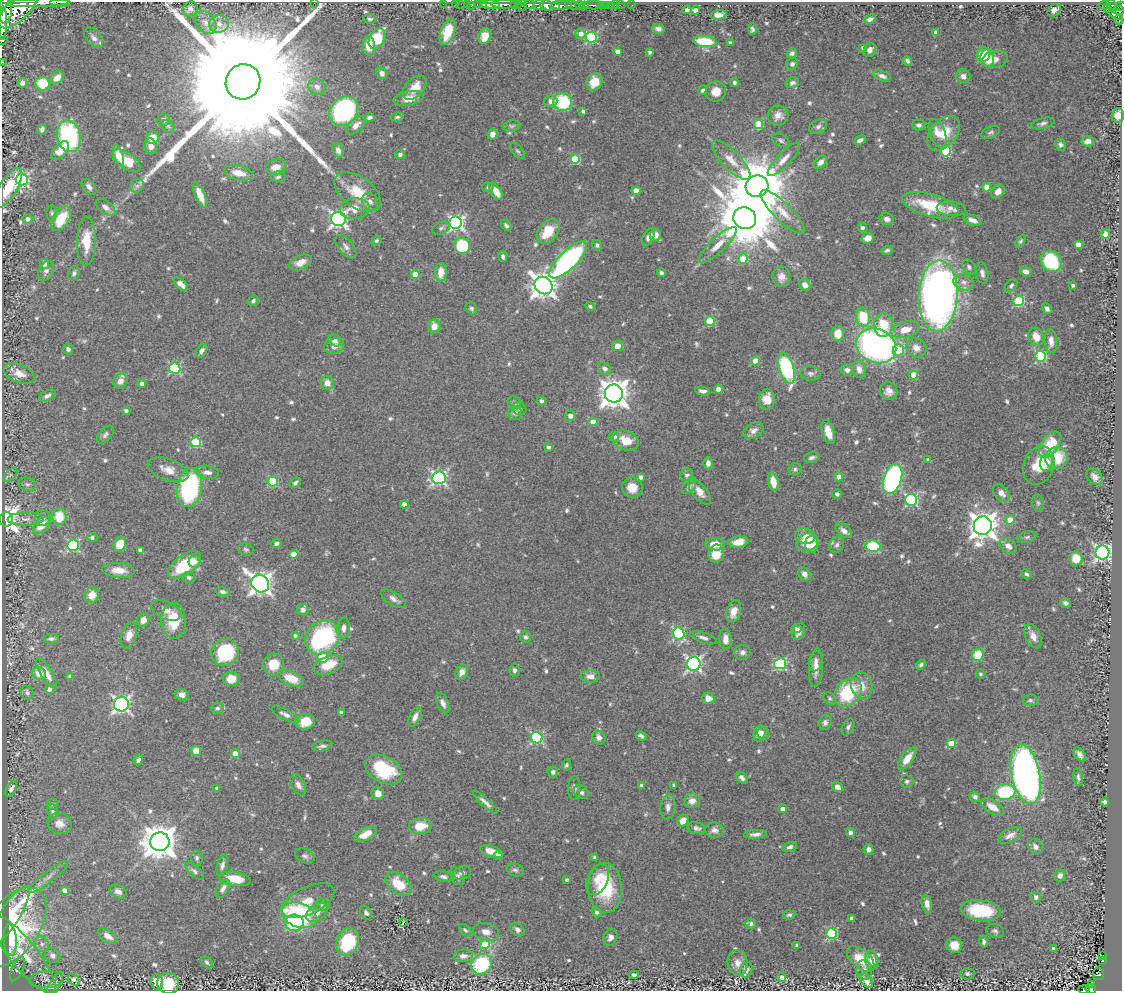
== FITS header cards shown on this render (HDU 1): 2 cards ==
NAXIS1  =                 1120
NAXIS2  =                  989

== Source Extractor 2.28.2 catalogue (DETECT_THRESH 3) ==
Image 1120 x 989 px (HDU 1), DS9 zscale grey, 1 PNG px = 1 image px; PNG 1124 x 993 px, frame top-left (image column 1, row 989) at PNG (2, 2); each listed source drawn as its Kron ellipse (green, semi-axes under 4 px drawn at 4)
Background 0.408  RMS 0.015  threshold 0.0456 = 3 sigma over >= 5 px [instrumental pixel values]
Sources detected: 675; of the 675, the 500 brightest by FLUX_AUTO listed and drawn (175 fainter detections omitted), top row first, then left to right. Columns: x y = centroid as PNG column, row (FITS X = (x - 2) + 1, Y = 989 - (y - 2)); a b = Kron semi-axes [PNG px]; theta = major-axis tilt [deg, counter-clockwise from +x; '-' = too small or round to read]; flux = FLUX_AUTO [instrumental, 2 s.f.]
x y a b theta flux
60 2 10 2 0 190
38 3 31 3 1 880
314 3 2 2 - 3.9
443 4 2 2 - 5.6
455 4 2 2 - 12
461 4 2 2 - 8.7
468 4 3 2 - 24
504 4 12 3 1 430
514 4 3 2 - 20
518 4 3 3 - 49
472 5 4 3 - 49
477 5 3 3 - 33
484 5 3 3 - 52
491 5 9 4 2 580
529 5 5 4 - 250
538 5 5 4 - 180
546 5 5 5 - 310
561 5 10 3 1 390
573 5 8 3 -21 140
580 5 5 3 - 160
584 5 4 3 - 150
593 5 9 3 0 95
601 5 3 2 - 29
607 5 3 2 - 3.5
610 5 3 2 - 16
615 5 2 2 - 9
620 5 2 2 - 6.2
632 5 2 2 - 6.6
1105 5 6 3 8 120
522 6 5 3 - 160
555 6 4 3 - 180
1112 6 7 4 -67 130
1120 6 5 4 - 110
19 8 26 11 45 3200
190 9 8 7 - 3.6
1107 9 2 2 - 5.9
687 10 4 4 - 2.8
695 10 5 4 - 4.9
1054 10 7 5 42 6.2
1119 10 5 3 - 150
5 11 13 7 86 1400
718 15 8 5 7 6.8
1118 15 9 5 -14 300
370 19 6 4 2 2.1
870 19 6 4 26 5.1
1119 20 5 3 - 90
206 22 13 9 -52 7.5
3 23 16 3 89 1000
219 24 10 8 9 7
658 29 6 5 - 3.8
752 29 5 4 - 2.2
448 32 13 7 70 26
936 32 4 3 - 2.8
581 34 5 5 - 6.9
485 36 8 6 75 15
591 37 5 5 - 110
94 38 12 7 -49 5.3
377 39 11 7 64 50
3 40 3 2 - 22
705 41 12 5 -6 45
730 43 4 3 - 2.9
369 46 10 6 -88 20
863 48 4 3 - 2.6
869 50 7 5 68 4.3
618 52 4 4 - 9.9
649 52 4 3 - 2.9
792 53 5 4 - 3
984 55 7 6 - 33
987 58 8 6 -80 22
995 59 13 8 9 9.4
907 61 5 3 - 3
2 62 2 2 - 6.5
792 64 6 5 - 2.6
382 73 6 5 - 5.7
882 76 9 5 -21 4.6
963 76 7 6 - 4.9
57 78 8 5 41 11
243 82 18 17 - 110000
594 82 9 7 59 21
22 83 5 4 - 4.8
734 83 4 4 - 2.3
792 83 7 5 17 3
43 84 7 7 - 36
317 87 9 8 - 6
415 88 14 9 47 16
703 90 5 4 - 2.5
716 91 10 10 - 11
409 98 15 7 11 13
551 101 7 6 - 5.3
562 102 9 9 - 67
344 111 16 13 48 190
583 111 4 3 - 2.7
1118 115 7 6 - 9.5
778 116 10 10 - 8.4
397 117 7 4 7 2.1
369 118 5 3 - 3.1
164 120 6 6 - 4.5
1043 123 12 5 15 3.7
758 124 5 5 - 35
356 125 12 6 41 7
919 125 7 5 0 3.8
168 126 7 5 -45 2.3
512 126 8 5 10 2.4
818 127 9 6 27 4
42 129 5 4 - 4
991 132 10 5 24 2.7
943 133 20 12 49 26
492 134 5 5 - 6.1
938 134 15 7 -69 12
69 136 16 11 -77 140
152 138 6 6 - 17
781 140 9 6 -27 2.7
860 140 6 4 25 4.2
1088 141 6 5 - 7.4
1060 144 6 5 - 2.7
151 146 8 6 -72 7.7
338 150 7 5 -71 5.2
60 151 11 6 48 18
518 151 9 5 -52 2.3
946 151 5 5 - 66
400 154 5 4 - 3.1
119 156 11 4 -73 7.6
575 159 5 5 - 55
784 159 22 7 46 10
731 160 26 9 -46 14
127 161 16 8 -34 44
820 162 7 5 46 5.8
276 167 10 8 13 12
239 173 15 7 -12 15
278 177 7 5 16 2.4
22 179 6 6 - 220
137 186 7 6 - 3.1
757 186 11 11 - 7300
89 187 9 6 -51 4.2
488 187 5 5 - 2.3
987 187 4 4 - 17
8 188 23 8 58 35
496 191 10 5 -55 13
636 191 4 4 - 13
998 191 7 6 - 6.4
357 192 26 15 -37 37
200 195 13 5 -67 14
370 202 9 7 -60 6
930 205 29 11 -16 45
105 207 11 6 -37 4.9
355 209 15 10 5 17
951 209 14 7 -4 6.7
783 212 29 9 -44 16
52 213 8 5 -89 2.3
745 218 12 10 -32 9100
28 219 5 5 - 4.4
61 219 13 8 58 34
338 219 7 7 - 360
887 219 7 5 -18 3.9
973 220 9 5 -20 5.8
456 223 6 6 - 250
506 225 6 4 -47 2.6
441 228 9 6 24 2.7
862 228 4 4 - 2.2
548 231 14 9 51 26
1106 234 4 4 - 27
655 235 6 5 - 8.4
648 237 10 5 65 4.7
868 238 6 5 - 6.5
86 241 24 9 89 26
376 241 5 4 - 2.1
1020 241 7 4 58 2.1
1078 244 4 4 - 9.8
597 245 5 4 - 2.3
718 245 25 7 43 14
462 246 8 8 - 60
346 247 14 7 -51 5.5
887 250 6 4 23 2.3
503 256 5 4 - 2.8
743 259 5 5 - 20
568 260 25 9 44 290
1051 261 11 9 -49 67
300 262 12 7 24 9.6
45 264 5 4 - 7.2
969 267 8 6 -55 2.8
46 271 10 7 65 4.8
441 272 9 6 87 14
1026 272 6 5 - 5.3
74 273 7 5 70 2.9
661 273 4 3 - 2.2
982 273 11 6 -81 4.5
415 274 4 4 - 18
781 277 10 9 - 7.8
964 282 10 8 -20 5.9
181 284 9 4 -44 6.8
543 285 9 8 - 1100
805 285 6 5 - 6.7
1073 285 4 3 - 2.7
1011 286 7 5 48 2.8
938 296 35 19 87 770
253 301 6 4 49 2.6
1019 301 5 5 - 86
590 306 5 4 - 2.2
471 308 6 5 - 2.6
1047 309 6 4 -58 3.8
863 317 10 7 -80 38
710 321 5 5 - 47
883 325 12 9 85 31
434 326 7 6 - 8.2
905 330 14 8 15 15
838 334 7 6 - 17
1036 337 9 7 -59 15
335 340 7 5 -31 5.4
1051 341 12 6 -86 8.4
334 346 10 7 14 8.6
617 346 5 5 - 8.5
876 346 20 16 -24 370
916 348 10 9 - 8.3
68 349 5 5 - 3.7
898 350 6 5 - 31
202 351 7 5 56 4.1
1041 356 5 5 - 100
755 361 4 4 - 19
175 368 5 5 - 97
605 368 7 5 -35 4.5
787 368 16 7 -73 140
859 369 9 7 -70 8.1
847 370 6 5 - 4.3
19 373 16 9 -21 12
810 373 10 7 -6 4.1
913 375 4 4 - 31
120 381 8 6 48 7.5
142 383 4 4 - 5.2
327 383 7 7 - 8.3
718 389 4 4 - 12
703 391 7 4 -9 4.8
889 391 9 8 - 7.8
614 394 9 9 - 1500
47 396 9 5 28 3.7
767 399 10 8 90 17
541 401 4 4 - 3.9
514 403 7 5 -36 2.3
519 409 7 6 - 2.6
126 410 4 4 - 3
515 413 7 7 - 3.3
570 416 5 5 - 5
593 422 4 4 - 13
753 431 10 7 27 5.9
828 432 12 6 -73 16
105 435 11 6 48 3.3
614 437 5 4 - 5
626 441 13 9 -20 19
196 442 5 5 - 63
1050 444 15 8 53 32
548 447 3 3 - 2.6
812 458 8 5 14 3.6
1056 458 11 10 - 41
928 460 4 4 - 3.3
1047 462 9 6 81 6.2
708 463 6 5 - 4.6
1039 465 20 15 69 27
795 469 6 6 - 2.3
168 470 21 10 -20 13
207 472 11 6 -8 6.1
10 475 8 4 41 2.2
687 475 6 6 - 2.8
641 477 4 4 - 6
839 477 4 4 - 13
1095 477 9 7 -49 5.9
439 478 7 6 - 230
893 479 15 9 73 230
273 481 5 5 - 57
773 482 9 5 -78 13
295 483 6 4 40 2.7
27 484 9 6 -11 2.8
189 487 19 12 80 150
632 487 10 10 - 16
689 487 8 5 42 2.8
699 491 16 7 -51 11
1001 493 10 6 -49 6.8
837 494 5 4 - 2.8
911 500 6 6 - 140
1038 503 9 5 -79 2.4
404 504 4 4 - 8
59 516 8 7 - 27
43 518 8 7 - 4.4
6 519 7 6 - 740
26 519 18 6 1 7.5
1010 520 4 4 - 18
42 525 10 6 46 18
983 526 9 9 - 1200
844 531 9 6 -39 5.1
805 536 10 7 -14 11
1027 537 9 5 15 2.9
92 538 5 4 - 3.1
739 542 10 6 11 12
807 542 11 8 22 19
276 543 5 4 - 2.8
120 544 7 6 - 21
715 544 10 6 -6 17
812 544 9 6 87 23
73 545 6 6 - 120
837 545 8 7 - 4.2
873 546 7 5 -11 57
1008 546 9 6 -38 7.3
246 549 8 6 -15 2.2
140 550 4 4 - 3.5
1102 553 7 7 - 370
294 554 4 4 - 16
716 554 9 7 78 21
1076 558 7 6 - 23
194 562 6 6 - 5.6
184 565 19 9 36 51
118 570 16 7 -4 13
804 574 7 5 -56 5.6
1026 574 5 4 - 2.6
189 577 6 5 - 2.4
260 584 9 8 - 700
223 592 7 4 -12 2.9
92 595 8 7 - 12
393 599 14 6 -32 6
1065 603 5 4 - 3
166 610 16 9 -24 6.3
303 610 6 5 - 4
733 611 11 7 73 12
143 620 7 5 54 7.1
174 621 18 12 -86 31
343 628 10 6 86 5.3
796 629 5 4 - 2.7
799 631 9 6 65 5.2
679 634 6 5 - 120
129 635 13 7 72 8.2
295 635 4 4 - 2.6
1033 636 13 7 -65 8.3
323 637 19 15 40 150
526 637 6 5 - 2.8
703 638 14 5 -19 4.4
51 639 7 5 2 2.6
725 639 11 6 -88 9.7
225 652 14 13 - 67
742 652 8 7 - 4.6
978 655 6 5 - 42
323 657 5 5 - 44
816 661 10 6 77 4.9
273 664 11 10 - 18
694 664 7 7 - 290
780 664 6 5 - 100
328 665 15 8 21 25
921 665 5 4 - 2.6
816 668 19 7 85 10
514 670 7 5 -85 3.4
462 672 8 6 66 6.5
47 673 17 6 -58 12
39 674 7 6 - 13
980 674 4 4 - 2.2
70 676 4 3 - 2.7
590 676 10 6 -1 6.8
291 678 13 7 -22 22
231 679 8 7 - 14
862 686 14 10 -78 12
50 689 5 4 - 4
848 692 16 12 52 68
27 693 7 6 - 3.1
182 695 7 5 -17 5
708 698 6 5 - 9.9
830 698 7 5 -44 2.5
1030 700 7 6 - 2.8
443 703 11 5 -68 5.8
121 704 7 7 - 340
218 708 6 5 - 2.5
341 713 4 3 - 3.5
285 714 15 5 -26 4.4
415 717 10 5 65 5.3
305 722 9 8 - 20
825 722 7 6 - 4.5
848 727 9 5 62 2.9
763 733 6 6 - 6.1
760 734 8 6 75 7.5
641 736 6 4 -25 2.9
599 737 7 6 - 4.6
537 738 6 5 - 120
951 744 5 4 - 36
322 746 10 5 12 3.3
196 751 5 5 - 13
235 754 4 4 - 21
1080 754 8 4 -56 4.8
907 759 13 6 53 13
138 760 5 4 - 3.4
566 765 5 4 - 2.1
384 770 20 13 -28 55
553 772 5 5 - 3.5
1026 774 30 14 -78 650
1078 777 9 4 -80 2.8
742 778 7 5 -44 3.2
907 781 7 6 - 2.8
298 785 11 6 -61 5.7
641 785 4 3 - 2.2
674 786 4 3 - 3.4
837 787 6 4 -40 10
217 788 4 3 - 2.3
574 788 12 6 88 4.7
11 789 8 5 61 4.2
581 792 8 6 -40 3.5
1005 792 10 7 7 69
378 793 6 6 - 7.3
975 797 5 5 - 3.5
692 801 8 7 - 8.4
485 802 16 4 -42 5
1104 802 4 4 - 3.4
53 804 5 5 - 2.4
668 807 12 7 82 5.2
992 807 13 6 -31 11
783 809 4 4 - 8.3
53 811 7 5 -73 2.8
683 821 6 5 - 12
59 823 12 10 -22 9.9
420 826 11 8 8 18
696 828 9 5 -11 3.8
714 830 10 7 -11 5
850 833 4 4 - 4
365 834 12 6 28 13
755 834 11 4 3 4.6
1010 835 13 6 28 6.8
160 842 9 9 - 2400
790 847 7 4 19 3.4
1035 847 8 6 -50 4.9
868 849 5 5 - 4.2
491 852 12 5 -17 11
305 856 10 7 -26 3.3
498 856 4 4 - 7.9
595 857 4 3 - 2.4
197 858 7 6 - 2.5
222 865 11 5 77 4.2
515 870 8 6 -18 3
195 871 11 5 -40 3.4
462 873 9 6 17 3.9
1060 875 6 5 - 4.2
443 876 10 5 -12 3.4
457 876 9 6 -68 3.5
48 877 25 5 38 7.6
235 879 16 7 -9 25
566 880 3 3 - 2.5
598 880 16 10 67 13
398 884 15 9 -41 28
605 888 25 17 -86 62
223 889 10 6 59 5.8
65 890 4 4 - 8.5
118 891 9 6 -27 4.9
1036 897 5 5 - 3.9
308 901 28 13 25 21
927 904 9 5 -77 7.7
322 905 7 6 - 2.1
981 910 20 10 -7 53
317 912 12 8 36 8.5
597 912 5 4 - 2.3
366 913 7 5 -57 3
10 915 33 10 59 31
299 915 18 12 -21 140
789 915 6 4 5 2.4
851 918 4 3 - 4.6
403 922 4 2 - 2.6
294 923 9 8 - 47
751 924 5 5 - 2.5
12 927 45 26 54 210
465 930 7 4 -45 2.1
517 930 8 6 -41 4.9
995 931 9 6 -18 3.1
486 932 13 8 -13 8.8
831 933 5 5 - 97
108 936 11 6 -35 8.2
610 937 9 6 69 4.4
10 940 16 6 -86 20
348 942 14 10 70 67
984 942 6 4 -79 2.9
42 944 8 6 -69 4.2
485 944 5 4 - 46
797 945 4 3 - 2.1
954 945 8 7 - 14
1054 948 3 3 - 2.6
23 954 48 13 -52 37
1102 955 3 3 - 13
53 956 8 7 - 4.6
463 956 9 6 5 5.2
861 959 16 9 -40 26
872 960 9 6 -84 10
1102 960 4 3 - 41
207 962 7 5 -42 2.6
738 963 13 10 -82 8.5
482 964 11 9 46 95
17 969 13 5 66 3.6
746 970 8 6 71 6.9
864 970 10 7 -80 4.7
967 974 7 6 - 2.9
1098 974 6 5 - 56
634 975 4 4 - 2.4
782 977 4 4 - 8.5
46 980 17 8 4 6.5
74 980 6 5 - 3.5
866 981 8 5 -51 7.4
157 982 7 6 - 13
168 983 11 10 - 34
54 985 15 5 61 3.6
1091 985 3 3 - 8.1
1091 989 6 3 -31 27
1084 990 6 2 -4 2.5
At the frame edge (FLAGS 8, measured only in part): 11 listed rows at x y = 60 2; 38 3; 314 3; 1120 6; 3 23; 3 40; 2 62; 243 82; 1118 115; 1091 989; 1084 990
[175 fainter detections neither listed nor drawn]